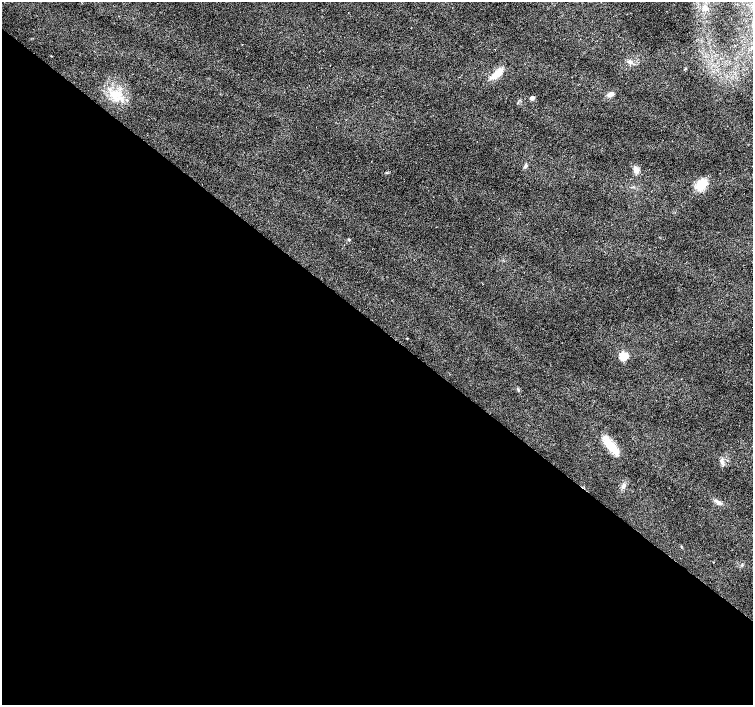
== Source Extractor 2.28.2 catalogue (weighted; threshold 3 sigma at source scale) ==
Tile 14 of 4 x 4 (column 2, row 4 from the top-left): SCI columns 1507-3007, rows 237-1642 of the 6009 x 6027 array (HDU 1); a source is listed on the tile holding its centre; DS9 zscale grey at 2 x 2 block average (1 PNG px = mean of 2 x 2 image px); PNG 755 x 707 px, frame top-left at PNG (2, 2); no overlay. Shown black and unused: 54% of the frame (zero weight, under 2 of 3 exposures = <1% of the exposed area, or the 3 px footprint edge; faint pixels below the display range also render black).
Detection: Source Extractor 2.28.2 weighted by HDU 2 'WHT'; one run over the whole footprint, this tile lists its part. Background 0.0153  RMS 0.0065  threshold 0.0292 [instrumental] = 3 sigma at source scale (4.5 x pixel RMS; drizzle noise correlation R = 1.50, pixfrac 1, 0.0396/0.0396 arcsec/px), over >= 5 px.
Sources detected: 18; all 18 listed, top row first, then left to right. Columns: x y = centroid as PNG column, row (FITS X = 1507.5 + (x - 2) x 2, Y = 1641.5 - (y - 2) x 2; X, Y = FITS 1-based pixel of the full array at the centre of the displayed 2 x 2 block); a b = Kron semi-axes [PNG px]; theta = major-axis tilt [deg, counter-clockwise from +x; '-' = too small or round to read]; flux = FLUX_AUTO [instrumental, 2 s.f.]
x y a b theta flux
705 8 7 5 -78 4.3
630 62 6 5 - 4.6
685 69 3 2 - 0.84
496 74 18 7 37 21
115 94 11 8 12 19
611 94 6 4 23 7.7
532 98 3 3 - 12
525 166 5 4 - 2.6
636 170 8 6 -62 7.4
387 173 3 2 - 1
701 184 12 7 48 29
349 240 4 2 - 1.3
407 338 3 2 - 0.79
623 356 4 3 - 88
611 445 23 8 -51 33
722 461 6 4 -78 4.3
623 486 6 5 - 4.1
717 501 7 3 -20 3.4